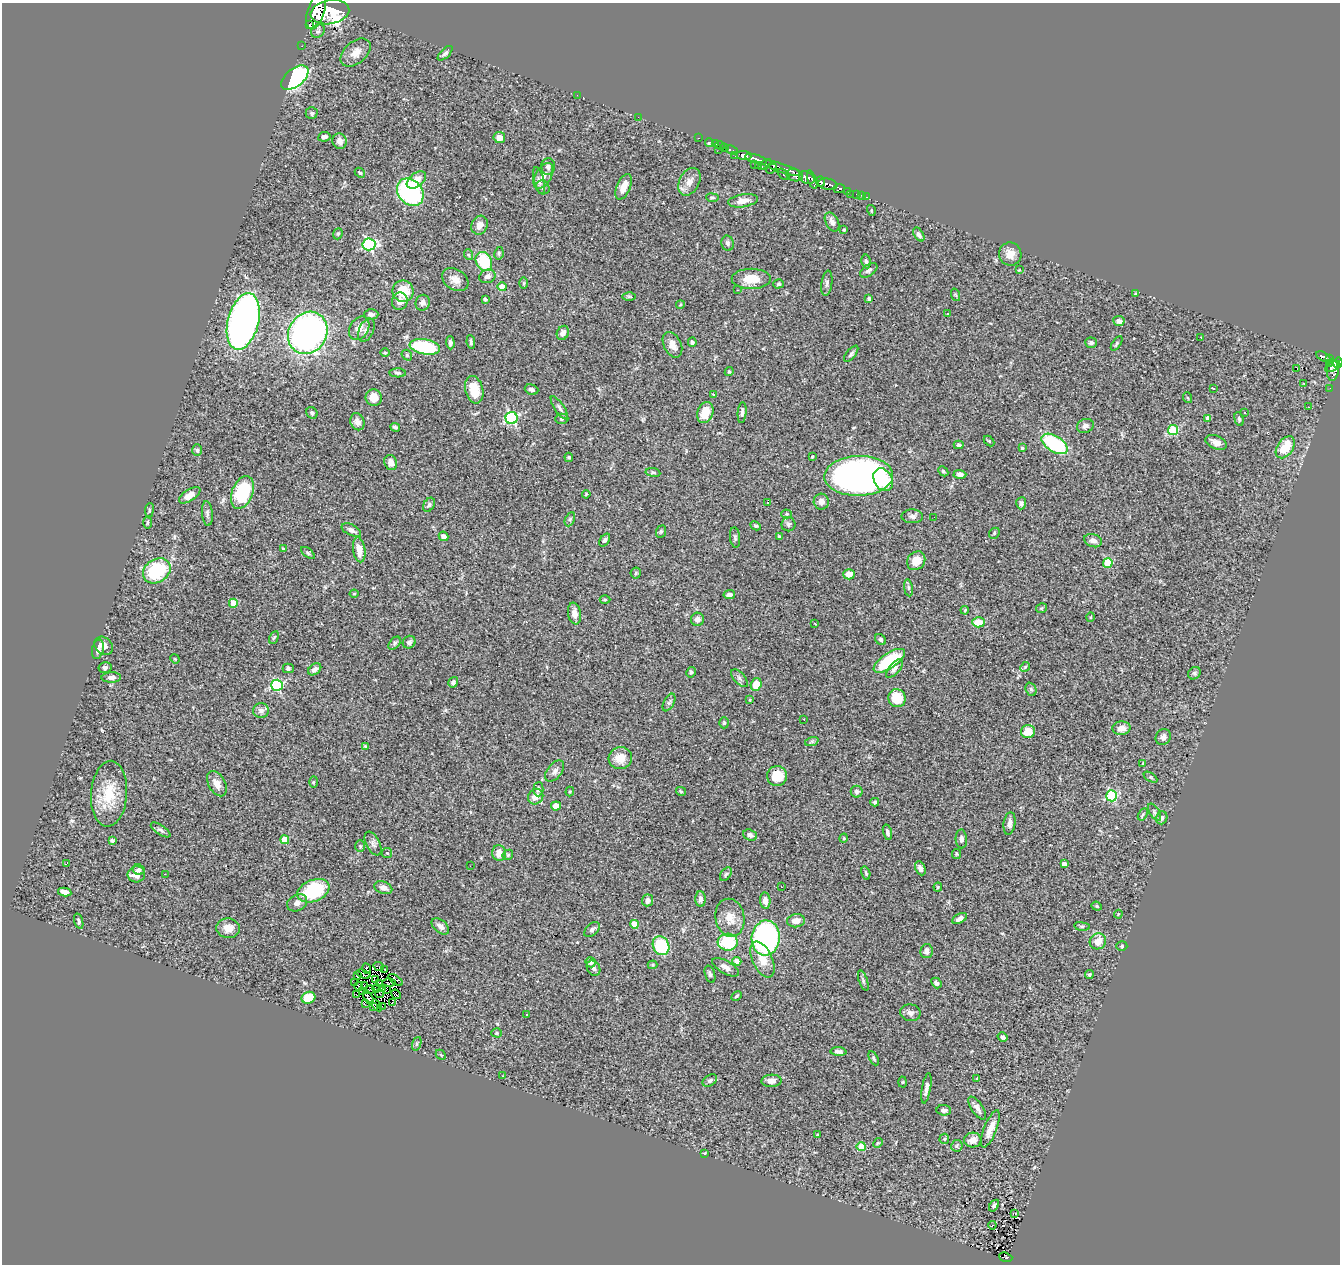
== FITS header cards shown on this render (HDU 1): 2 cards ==
NAXIS1  =                 1338
NAXIS2  =                 1262

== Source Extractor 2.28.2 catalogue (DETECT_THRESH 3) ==
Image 1338 x 1262 px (HDU 1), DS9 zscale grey, 1 PNG px = 1 image px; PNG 1342 x 1266 px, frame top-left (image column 1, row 1262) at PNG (2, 3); each listed source drawn as its Kron ellipse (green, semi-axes under 4 px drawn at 4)
Background 0.67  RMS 0.044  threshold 0.131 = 3 sigma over >= 5 px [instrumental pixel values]
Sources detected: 361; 2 with non-positive FLUX_AUTO (blend fragments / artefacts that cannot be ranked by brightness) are neither listed nor drawn; the other 359 listed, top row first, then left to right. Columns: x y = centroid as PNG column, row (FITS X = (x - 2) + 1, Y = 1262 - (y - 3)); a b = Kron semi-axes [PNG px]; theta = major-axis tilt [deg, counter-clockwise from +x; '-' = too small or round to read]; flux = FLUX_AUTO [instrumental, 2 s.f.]
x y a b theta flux
316 11 18 8 73 2100
330 12 19 12 10 3200
309 24 3 3 - 310
318 31 7 6 - 6.5
302 46 2 2 - 3.5
356 53 17 11 41 32
445 53 9 4 44 6.6
295 78 16 9 39 490
577 95 2 2 - 4
312 113 6 6 - 5.4
638 117 2 2 - 44
324 137 6 5 - 11
499 137 6 5 - 24
698 138 3 2 - 15
340 141 7 7 - 15
709 142 4 3 - 14
716 144 3 2 - 6.4
720 145 5 2 - 9.4
725 148 2 2 - 2.4
719 149 2 2 - 7.4
732 150 6 3 -23 31
744 155 7 4 -9 600
735 156 2 2 - 4.2
756 159 11 3 -17 540
765 164 7 4 34 70
754 165 2 2 - 4
548 166 8 7 - 11
758 166 2 2 - 7.1
771 168 6 4 34 140
782 168 20 4 -19 450
360 173 5 4 - 4.5
784 174 7 3 -43 85
795 175 8 6 -17 310
543 176 14 8 60 23
807 178 8 5 -23 670
416 180 11 6 37 30
812 180 10 3 -71 340
539 181 14 5 -76 12
689 182 15 10 63 25
820 182 5 4 - 230
828 184 9 5 -10 380
543 187 7 6 - 9.1
624 187 13 7 68 32
839 189 6 4 8 170
847 191 4 3 - 65
410 192 15 12 -49 370
851 194 2 2 - 5.6
856 194 3 3 - 18
861 195 3 2 - 4.6
866 197 3 2 - 14
712 198 6 3 -7 3.5
743 201 15 6 9 25
871 210 5 3 - 3
832 222 10 6 -62 14
480 225 10 8 63 20
844 230 4 3 - 3.7
338 234 6 4 68 3.9
919 234 8 4 -56 9.4
728 243 7 6 - 7.3
369 244 6 6 - 440
499 253 6 4 79 4.7
1010 254 11 11 - 26
469 255 5 3 - 3.9
866 261 7 4 -79 7
484 262 10 7 -62 110
869 270 10 5 36 7.3
1019 270 3 2 - 2.2
487 276 8 6 23 12
751 279 19 10 0 54
455 280 14 10 -33 24
524 283 6 4 90 3.2
827 283 13 5 81 8.5
779 284 5 4 - 5.2
502 287 4 4 - 46
737 290 2 2 - 1.8
403 291 11 10 - 68
1136 294 4 3 - 3
956 295 6 4 -70 3.7
629 296 6 4 0 4.3
869 298 4 3 - 8.3
485 299 4 3 - 4.7
400 301 9 8 - 18
423 303 8 7 - 10
680 305 4 3 - 2.8
947 313 3 3 - 14
371 314 7 5 0 7
243 321 29 15 76 1500
1119 321 5 5 - 16
359 328 13 9 58 22
366 330 12 7 66 11
308 333 22 19 59 970
563 333 7 6 - 18
1201 337 3 3 - 2.9
471 342 7 3 -84 6.8
692 342 5 4 - 6.3
450 343 6 4 -88 8.5
1091 343 6 5 - 7.8
1117 343 8 4 56 4.9
672 345 13 8 -63 25
425 347 15 7 -10 190
385 353 4 3 - 2.7
851 354 10 4 50 6.8
407 355 6 4 -50 4.3
1323 357 8 3 -29 95
1329 359 4 3 - 120
1338 363 5 4 - 210
1329 364 4 3 - 41
1333 366 8 4 30 270
1297 368 4 3 - 12
1333 370 10 6 86 250
729 371 4 3 - 3.8
398 373 8 4 -2 6.5
1304 384 3 2 - 2.6
1213 388 3 3 - 6.9
1330 388 3 2 - 2.3
474 390 14 9 -77 60
532 390 7 5 -18 10
713 395 3 2 - 5.1
374 398 8 8 - 33
1188 398 5 3 - 2.6
1308 407 2 2 - 1.6
559 408 14 4 -56 9
1245 412 3 3 - 7
312 413 6 5 - 6.5
705 413 11 7 71 52
742 413 10 4 85 7.8
512 418 6 6 - 370
1208 418 4 4 - 13
562 419 6 5 - 5.2
1239 419 7 4 -76 5.4
357 422 9 6 -66 14
1085 426 8 7 - 10
395 427 5 3 - 6.1
1173 430 5 5 - 170
989 441 6 4 -45 3.2
1216 442 11 6 -23 17
1055 444 14 8 -32 250
959 445 5 4 - 4.5
1285 447 12 8 54 72
1022 448 4 3 - 3.5
197 450 6 5 - 5.1
569 457 5 3 - 3.9
812 457 3 3 - 3.7
391 462 8 6 -69 19
943 471 6 4 -47 4.4
653 472 7 4 -8 4.6
960 474 6 4 -2 13
859 476 34 20 2 1600
883 480 12 9 -61 69
242 492 17 10 69 170
586 494 4 3 - 3.3
190 495 12 6 32 25
821 502 8 7 - 15
768 503 3 2 - 2.7
1021 503 6 5 - 8
429 505 7 5 57 6.5
149 510 7 3 83 3.7
207 513 12 5 -85 8.7
787 514 5 4 - 4.2
912 516 10 7 -2 12
934 517 2 2 - 2.2
570 519 7 4 64 5.6
147 522 6 3 90 3.9
788 524 7 7 - 7.2
756 526 5 4 - 5
351 530 10 5 -27 11
661 532 6 5 - 4.3
994 533 6 5 - 4.5
443 536 5 4 - 9.2
735 537 10 5 -83 6.3
779 537 4 3 - 3.3
605 540 7 4 56 6.2
1093 541 9 6 -17 13
283 549 4 3 - 2.9
359 550 12 6 -81 29
308 553 8 4 -37 4.7
916 561 10 8 50 34
1108 563 5 5 - 95
157 571 15 11 32 170
636 573 5 5 - 4.3
849 574 5 5 - 25
908 588 8 4 -82 6.1
354 594 4 4 - 2.7
729 595 6 4 8 12
605 599 5 3 - 3.4
233 603 4 4 - 51
1041 608 5 5 - 3.3
965 610 4 3 - 2.9
574 613 11 6 -80 19
1090 617 5 3 - 2.4
697 619 6 6 - 13
978 622 6 5 - 58
815 624 3 2 - 2.2
274 637 6 4 62 4.6
880 639 6 5 - 5.2
409 642 7 6 - 9.6
395 643 7 5 50 6.1
104 646 10 8 -42 17
98 649 10 5 77 13
175 659 5 4 - 2.6
889 661 18 7 34 190
105 667 6 5 - 8.1
1025 667 5 4 - 3.3
288 668 5 5 - 5.5
315 669 7 5 39 12
894 669 11 5 49 12
691 672 5 4 - 5
1194 673 7 5 47 6
111 677 9 5 2 13
740 678 11 5 -48 9.2
453 682 5 4 - 9.3
277 685 6 5 - 320
756 685 6 5 - 49
1031 689 7 5 -69 5.2
897 698 9 8 - 77
749 700 3 3 - 3.4
669 702 9 5 62 7
261 711 8 7 - 13
804 719 3 2 - 2.9
724 723 5 4 - 4.1
1121 728 9 6 4 23
1028 732 7 6 - 42
1163 737 8 7 - 12
812 741 7 4 19 5.9
365 746 4 4 - 3.2
620 758 12 11 - 41
1143 763 3 2 - 2.4
555 771 12 7 50 14
777 776 10 10 - 62
1150 777 8 3 -31 3.9
314 782 6 4 88 3.7
217 784 13 8 -61 22
538 789 7 5 88 8.4
681 791 5 4 - 3.3
570 792 5 4 - 3.7
857 792 6 6 - 8.4
109 794 33 18 86 95
1112 796 5 5 - 260
536 797 8 7 - 27
875 802 4 4 - 5.3
556 806 5 4 - 23
1155 812 9 5 -57 6.7
1143 814 6 4 60 4.3
1162 818 7 5 71 8.2
1009 823 11 6 81 13
161 830 11 5 -34 8
887 832 8 4 -75 8
750 835 7 5 -20 8.8
844 838 5 3 - 2.2
961 839 9 5 -87 10
285 840 4 4 - 68
112 841 4 4 - 5.5
373 844 13 7 -63 12
360 846 6 5 - 4.2
387 853 5 5 - 4.2
499 853 8 7 - 29
957 854 5 4 - 3.8
508 855 6 4 47 4.5
66 864 3 3 - 36
1064 864 4 4 - 17
470 866 2 2 - 4.4
920 868 7 5 -66 12
139 870 6 5 - 6.3
866 873 7 4 -75 4.4
136 874 9 8 - 27
165 874 2 2 - 2.7
726 874 7 5 58 5.4
781 887 3 2 - 2.7
938 887 4 4 - 3.5
383 888 9 6 -20 15
313 891 17 10 22 180
65 892 7 4 -12 13
701 899 8 5 -89 9.9
648 900 6 5 - 17
765 901 8 5 -85 20
297 903 11 8 30 16
1097 906 5 4 - 3.8
1118 914 4 3 - 2.4
730 918 19 14 -79 44
960 918 8 4 28 12
79 921 8 4 -72 5.7
796 921 9 6 7 23
634 924 4 4 - 56
440 926 10 6 -40 15
1082 926 8 4 -8 5.5
228 928 12 10 -5 32
592 930 9 5 43 9.3
766 938 17 14 84 610
1098 941 8 7 - 29
728 942 10 8 3 130
661 946 10 8 -63 170
1122 946 5 4 - 4.1
926 951 7 6 - 12
762 960 19 10 -65 42
737 961 4 4 - 21
591 962 5 5 - 10
653 965 5 4 - 3.8
379 966 5 2 - 2
726 967 15 6 -30 19
593 968 8 6 -56 9.5
367 969 5 2 - 7.6
385 969 4 2 - 7.7
363 974 7 2 -17 3.8
710 974 9 5 -73 6.2
1089 975 4 4 - 5.1
357 976 4 2 - 4
376 979 3 2 - 4.2
396 980 8 3 -35 3.2
863 980 10 4 -71 5.8
355 983 3 2 - 2.5
379 983 2 2 - 3.9
389 983 6 2 1 0.97
936 983 6 4 -50 7.9
359 986 5 2 - 1.8
365 986 3 2 - 4.6
377 988 4 2 - 2.1
383 989 2 2 - 3.2
386 989 2 2 - 2.8
369 990 5 3 - 4.2
362 992 4 2 - 1.9
379 993 4 2 - 2.1
356 994 3 2 - 6.3
396 994 5 2 - 6.8
736 996 5 3 - 4.2
308 998 7 6 - 64
368 998 8 3 -59 5.7
393 1002 2 2 - 1.6
365 1003 4 2 - 8
377 1005 7 2 -53 4.6
373 1006 2 2 - 2.8
382 1006 3 2 - 15
910 1013 10 8 -12 12
527 1014 3 3 - 6.3
497 1033 5 4 - 4.3
1002 1037 5 3 - 8.2
417 1044 7 4 71 5.1
838 1052 8 4 -5 9.5
441 1055 6 4 -46 3.2
874 1058 8 4 -62 4.8
503 1076 3 2 - 3.4
977 1078 4 3 - 13
710 1080 8 5 33 6.9
772 1081 10 6 2 20
902 1082 5 3 - 2.9
926 1088 15 4 80 15
977 1108 13 6 -56 15
944 1110 7 5 -5 11
990 1129 20 6 69 30
817 1135 4 3 - 2.1
944 1139 5 5 - 3.6
973 1140 8 7 - 23
878 1143 5 4 - 3.4
957 1146 6 5 - 4.9
861 1147 4 4 - 72
704 1153 4 4 - 3
994 1206 6 3 55 5.6
1015 1213 4 2 - 2.3
992 1225 4 3 - 3.9
1006 1257 7 4 -19 87
At the frame edge (FLAGS 8, measured only in part): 2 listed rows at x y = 316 11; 1338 363
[2 non-positive-flux detections neither listed nor drawn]